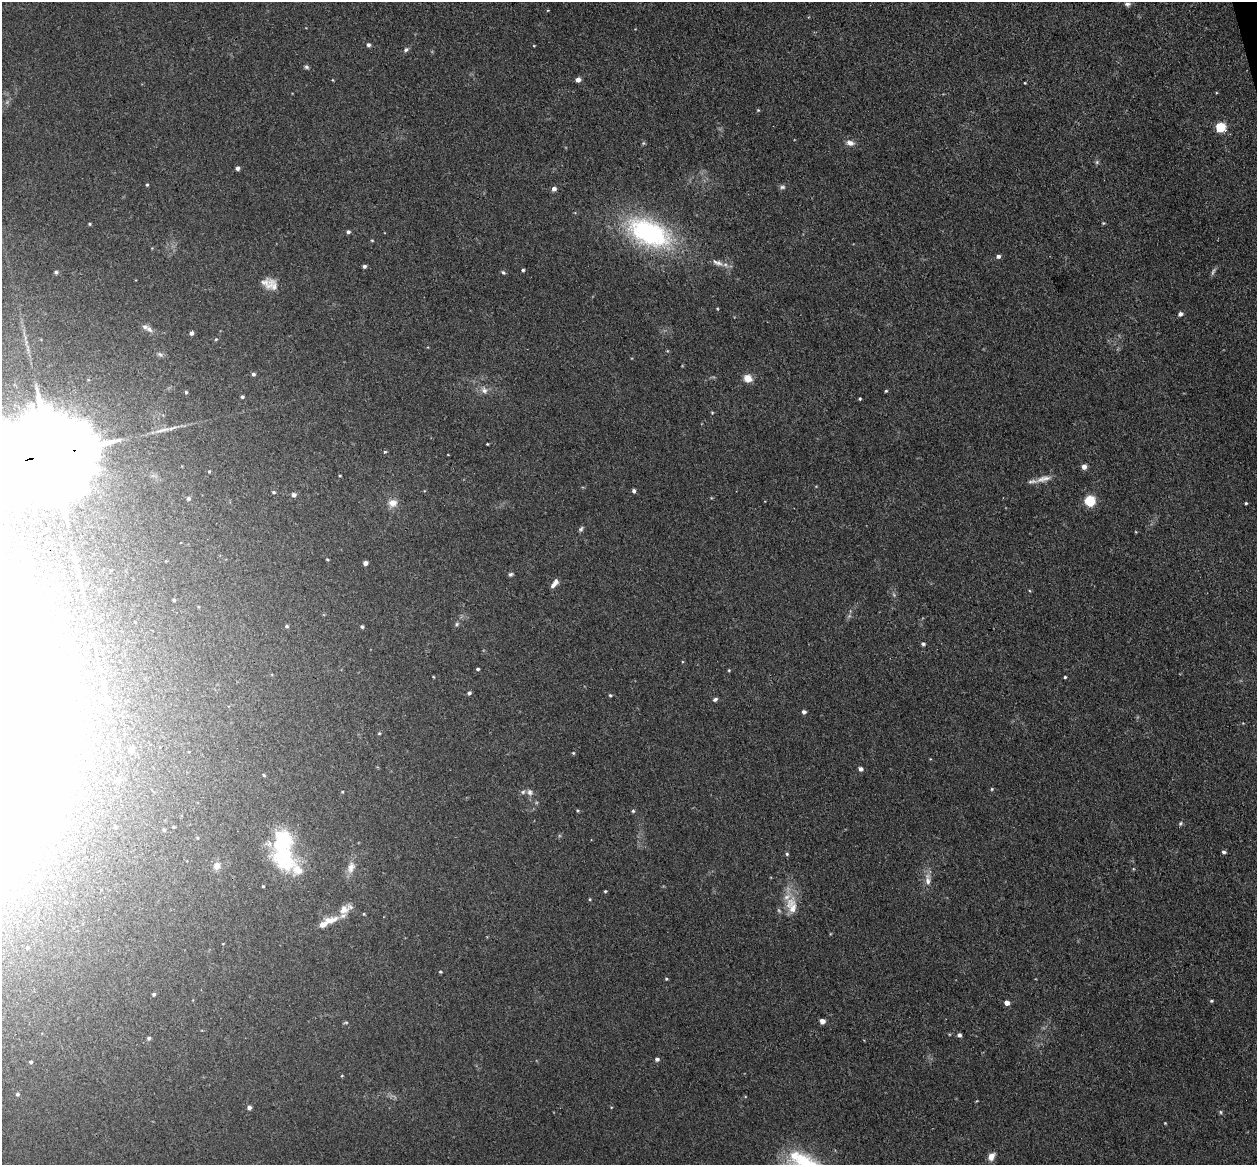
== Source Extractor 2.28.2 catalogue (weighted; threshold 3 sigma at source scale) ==
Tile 10 of 4 x 4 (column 2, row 3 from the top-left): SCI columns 1314-2568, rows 1318-2480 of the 5135 x 5078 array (HDU 1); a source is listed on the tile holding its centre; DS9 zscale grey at full resolution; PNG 1259 x 1167 px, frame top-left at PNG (2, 2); no overlay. Shown black and unused: <1% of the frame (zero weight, under 3 of 4 exposures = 6% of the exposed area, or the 3 px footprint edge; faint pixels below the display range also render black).
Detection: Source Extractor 2.28.2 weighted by HDU 2 'WHT'; one run over the whole footprint, this tile lists its part. Background 0.0396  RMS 0.0045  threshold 0.0201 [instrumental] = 3 sigma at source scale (4.5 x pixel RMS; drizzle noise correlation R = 1.50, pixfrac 1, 0.05/0.05 arcsec/px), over >= 5 px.
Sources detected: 131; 1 too faint to see at this stretch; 5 inside a brighter object's white glare — not listed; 5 inside a brighter listed object's ellipse — not listed separately; the other 120 listed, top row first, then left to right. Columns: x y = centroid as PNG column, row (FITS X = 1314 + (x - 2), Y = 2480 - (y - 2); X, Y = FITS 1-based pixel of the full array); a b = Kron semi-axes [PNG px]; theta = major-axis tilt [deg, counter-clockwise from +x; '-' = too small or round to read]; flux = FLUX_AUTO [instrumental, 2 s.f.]
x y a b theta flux
1127 4 7 6 - 1.2
368 45 5 4 - 1.2
534 46 5 3 - 0.34
406 50 7 5 57 1
306 67 7 4 -28 0.85
578 79 5 4 - 2.6
333 80 4 3 - 0.32
1025 83 3 2 - 0.32
758 110 5 4 - 0.46
1221 127 5 5 - 32
643 143 5 5 - 0.58
850 143 11 7 -10 2.4
1097 162 6 5 - 0.75
237 168 4 4 - 1.3
147 185 5 4 - 0.51
782 187 8 5 1 1.1
554 189 5 5 - 1.7
1103 223 4 3 - 0.43
89 224 4 3 - 0.52
348 232 5 5 - 0.95
649 233 61 33 -25 68
372 240 4 4 - 0.44
998 256 5 4 - 1.4
717 262 17 7 -17 3.1
364 266 4 4 - 1.1
523 270 3 3 - 0.79
56 272 5 5 - 0.82
1213 272 12 4 71 1.1
503 273 6 4 -46 0.78
273 286 18 15 -38 4.9
717 308 4 3 - 0.39
1180 314 5 5 - 1.5
149 329 10 7 -49 1.8
191 333 4 4 - 1.4
216 339 4 3 - 0.49
160 354 7 5 -30 1
253 374 5 4 - 1.1
748 378 9 8 - 4.5
484 390 9 8 - 2.2
886 391 4 3 - 0.48
186 392 4 4 - 0.6
242 397 4 3 - 0.89
860 399 3 3 - 0.56
712 412 5 3 - 0.41
487 444 2 2 - 0.37
385 452 5 4 - 0.58
52 455 34 19 9 17000
1084 467 5 5 - 2.8
209 472 4 3 - 0.4
340 476 4 2 - 0.38
1044 479 24 7 14 4.4
634 491 4 4 - 1.3
274 492 4 3 - 0.59
294 495 5 5 - 1.8
188 498 5 5 - 0.98
1090 501 13 13 - 7.9
393 503 11 9 3 3.7
1246 503 3 3 - 0.48
581 529 7 5 61 0.95
327 559 3 3 - 0.46
365 563 4 4 - 2.4
511 574 6 5 - 0.86
554 584 12 5 51 2.7
99 590 4 4 - 1.2
174 600 4 4 - 0.49
457 624 6 5 - 0.74
287 626 5 4 - 0.64
362 627 4 3 - 0.74
923 644 5 4 - 0.91
478 669 3 3 - 0.76
729 670 4 3 - 0.43
433 677 4 2 - 0.37
1065 677 3 3 - 0.55
469 693 4 4 - 1.2
610 695 4 3 - 0.58
715 699 6 5 - 1
106 700 5 5 - 3.8
804 712 4 4 - 1.5
379 733 4 4 - 0.48
131 750 5 5 - 2.9
573 753 4 4 - 0.48
860 769 4 4 - 1.7
264 775 4 3 - 0.51
30 776 44 31 -85 95
992 789 4 4 - 0.5
530 792 9 7 -74 1.7
577 810 5 3 - 0.51
633 811 5 4 - 0.62
1180 823 6 5 - 0.74
115 827 3 3 - 0.48
164 830 4 3 - 0.77
283 852 45 25 -77 39
1224 852 5 4 - 1
787 854 5 4 - 0.74
217 866 11 9 72 2.5
351 867 15 9 71 3.6
38 876 7 6 - 2.2
928 880 19 7 -87 3.6
605 891 3 3 - 0.49
23 892 8 8 - 2.8
590 899 4 3 - 0.44
792 905 27 14 -81 9.7
344 910 14 12 47 4.9
329 920 24 10 14 6.1
440 972 4 4 - 0.53
666 979 4 4 - 0.48
154 994 4 4 - 0.76
1211 1001 5 4 - 0.58
1007 1003 4 4 - 3.6
822 1021 4 4 - 3
346 1022 6 4 0 0.53
959 1035 4 4 - 1.5
149 1038 4 4 - 1
657 1059 5 4 - 1.2
31 1062 4 3 - 0.84
17 1094 4 4 - 0.84
249 1107 4 4 - 1.5
1221 1112 5 3 - 0.53
1165 1123 4 3 - 0.34
991 1156 10 7 57 3
Overlapping masked pixels (flux is a lower limit): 1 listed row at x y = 52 455
Isophote crosses this tile's border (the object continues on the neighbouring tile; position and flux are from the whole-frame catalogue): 2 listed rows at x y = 52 455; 30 776